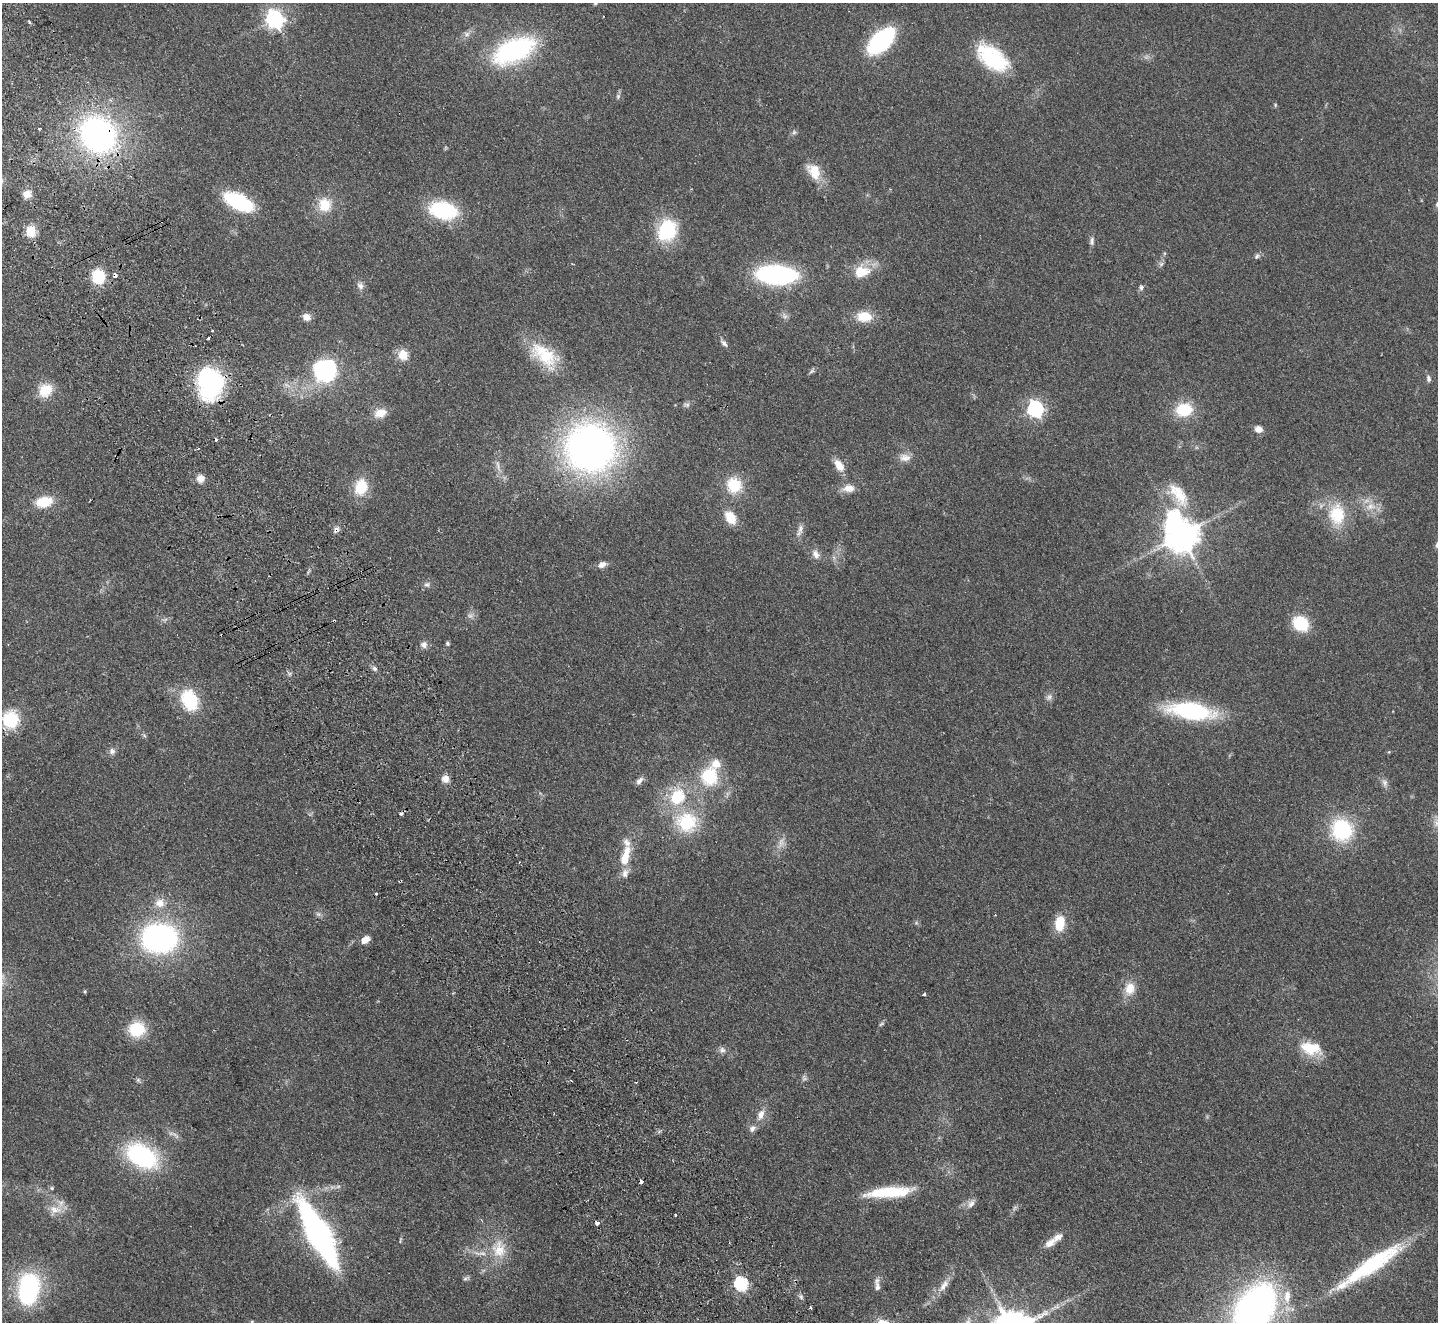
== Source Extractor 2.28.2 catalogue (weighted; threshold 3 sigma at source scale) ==
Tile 11 of 4 x 4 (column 3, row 3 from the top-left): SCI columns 2922-4357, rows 1643-2962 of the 5845 x 5791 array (HDU 1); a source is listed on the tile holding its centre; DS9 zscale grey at full resolution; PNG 1440 x 1324 px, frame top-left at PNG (2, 3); no overlay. Shown black and unused: <1% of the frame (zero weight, under 2 of 3 exposures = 3% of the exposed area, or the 3 px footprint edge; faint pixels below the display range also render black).
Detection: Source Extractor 2.28.2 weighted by HDU 2 'WHT'; one run over the whole footprint, this tile lists its part. Background 0.102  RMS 0.0081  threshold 0.0365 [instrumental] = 3 sigma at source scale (4.5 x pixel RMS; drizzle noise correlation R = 1.50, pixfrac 1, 0.05/0.05 arcsec/px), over >= 5 px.
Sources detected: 142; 6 too faint to see at this stretch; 2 inside a brighter object's white glare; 6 cosmic-ray / hot-pixel residue — not listed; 6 inside a brighter listed object's ellipse — not listed separately; the other 122 listed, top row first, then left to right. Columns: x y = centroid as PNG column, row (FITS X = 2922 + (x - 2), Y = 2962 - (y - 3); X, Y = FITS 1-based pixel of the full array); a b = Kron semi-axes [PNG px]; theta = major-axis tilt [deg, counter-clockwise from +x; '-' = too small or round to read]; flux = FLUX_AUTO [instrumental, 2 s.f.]
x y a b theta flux
274 19 8 7 - 260
467 34 9 6 18 3.1
881 41 21 12 45 120
514 50 40 20 24 130
993 58 35 19 -38 68
618 96 7 6 - 1.8
1275 105 6 3 73 0.88
39 129 3 2 - 0.92
794 132 6 6 - 1.6
98 135 32 28 -46 240
814 171 22 15 -58 16
27 194 9 9 - 6.5
239 202 21 10 -26 97
325 205 17 15 82 18
443 210 26 16 -12 65
667 230 24 19 65 47
31 231 12 9 86 13
1092 241 12 6 83 2.9
1257 256 8 6 51 2
1161 264 6 6 - 1.9
861 272 23 15 12 19
777 275 26 12 -4 180
98 277 11 10 - 36
360 286 10 8 -63 3.7
1141 287 7 6 - 2
785 316 9 6 -48 2.7
306 317 9 8 - 6.2
864 317 18 12 -5 16
213 330 3 3 - 1.8
208 338 3 3 - 5.1
724 343 11 5 -47 2.7
403 355 11 10 - 12
546 356 35 26 -43 39
325 370 20 19 - 100
811 371 9 3 45 1.6
1428 379 9 6 -82 2.5
211 387 38 23 58 81
45 390 16 14 46 17
686 405 10 5 -10 2.1
1035 409 7 7 - 220
1184 410 18 14 11 28
380 413 15 11 19 9.9
1258 429 9 8 - 5
198 448 4 3 - 0.87
590 448 41 39 -20 430
905 458 16 10 -1 6.4
839 465 16 9 -55 9.3
498 466 19 4 -78 4.4
200 478 9 8 - 6.1
734 485 16 15 - 27
361 487 19 14 74 22
848 488 16 10 4 7.8
1179 495 40 17 -53 26
44 502 16 10 12 22
1370 506 15 10 12 9.5
1337 514 30 22 -84 33
730 518 16 11 -57 15
800 529 15 7 80 4.6
336 530 9 6 56 3.1
1181 535 12 10 -65 1800
816 554 13 9 -62 5.3
602 565 11 7 25 4.3
309 571 9 3 69 1.2
427 584 8 7 - 2.5
1301 623 15 13 -37 33
447 643 5 4 - 1.4
424 645 9 9 - 3.7
375 668 8 6 -44 2.3
1049 697 10 7 45 3.1
190 700 23 16 -68 43
1191 711 35 13 -8 120
10 720 13 12 - 47
144 735 6 4 -20 1.1
112 751 9 8 - 3.2
710 776 25 21 84 40
445 779 9 9 - 5.5
639 781 12 6 49 3.4
1385 783 12 7 -80 3.7
677 797 21 17 62 35
687 822 26 24 -20 45
1437 823 12 8 -53 5
1342 830 16 15 - 81
625 857 28 10 75 20
159 903 13 13 - 9.2
318 914 7 6 - 2
1060 924 18 11 83 18
159 938 26 21 1 220
365 940 9 6 30 8.3
1130 989 18 14 75 12
85 991 5 4 - 0.89
924 994 4 3 - 2.5
137 1029 17 16 - 30
1311 1048 28 16 -13 23
722 1050 9 8 - 3
138 1080 6 6 - 1.6
761 1115 15 8 66 7
752 1128 10 7 65 3.4
142 1156 26 17 -30 120
641 1182 4 3 - 7.5
338 1187 7 4 20 1.4
52 1188 5 5 - 1.2
889 1192 49 11 5 42
971 1204 13 8 57 4.5
55 1210 19 11 -8 9.8
675 1215 3 2 - 1.1
597 1223 4 3 - 6.3
318 1234 49 16 -61 310
400 1240 9 3 79 1.1
1050 1243 15 9 33 6.8
499 1249 26 20 -84 23
1371 1265 90 16 34 79
466 1278 9 5 31 1.6
30 1284 21 17 -56 84
741 1284 7 6 - 130
943 1286 22 8 53 7.8
877 1287 12 7 -86 4.3
1287 1296 20 9 84 12
801 1297 6 6 - 1.9
1057 1307 9 4 5 2.2
811 1308 4 2 - 0.93
1255 1309 43 27 60 400
252 1321 5 3 - 0.76
Overlapping masked pixels (flux is a lower limit): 4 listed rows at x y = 98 135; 211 387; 336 530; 641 1182
Isophote crosses this tile's border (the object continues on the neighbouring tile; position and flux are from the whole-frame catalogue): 3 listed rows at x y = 10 720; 1437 823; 1255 1309